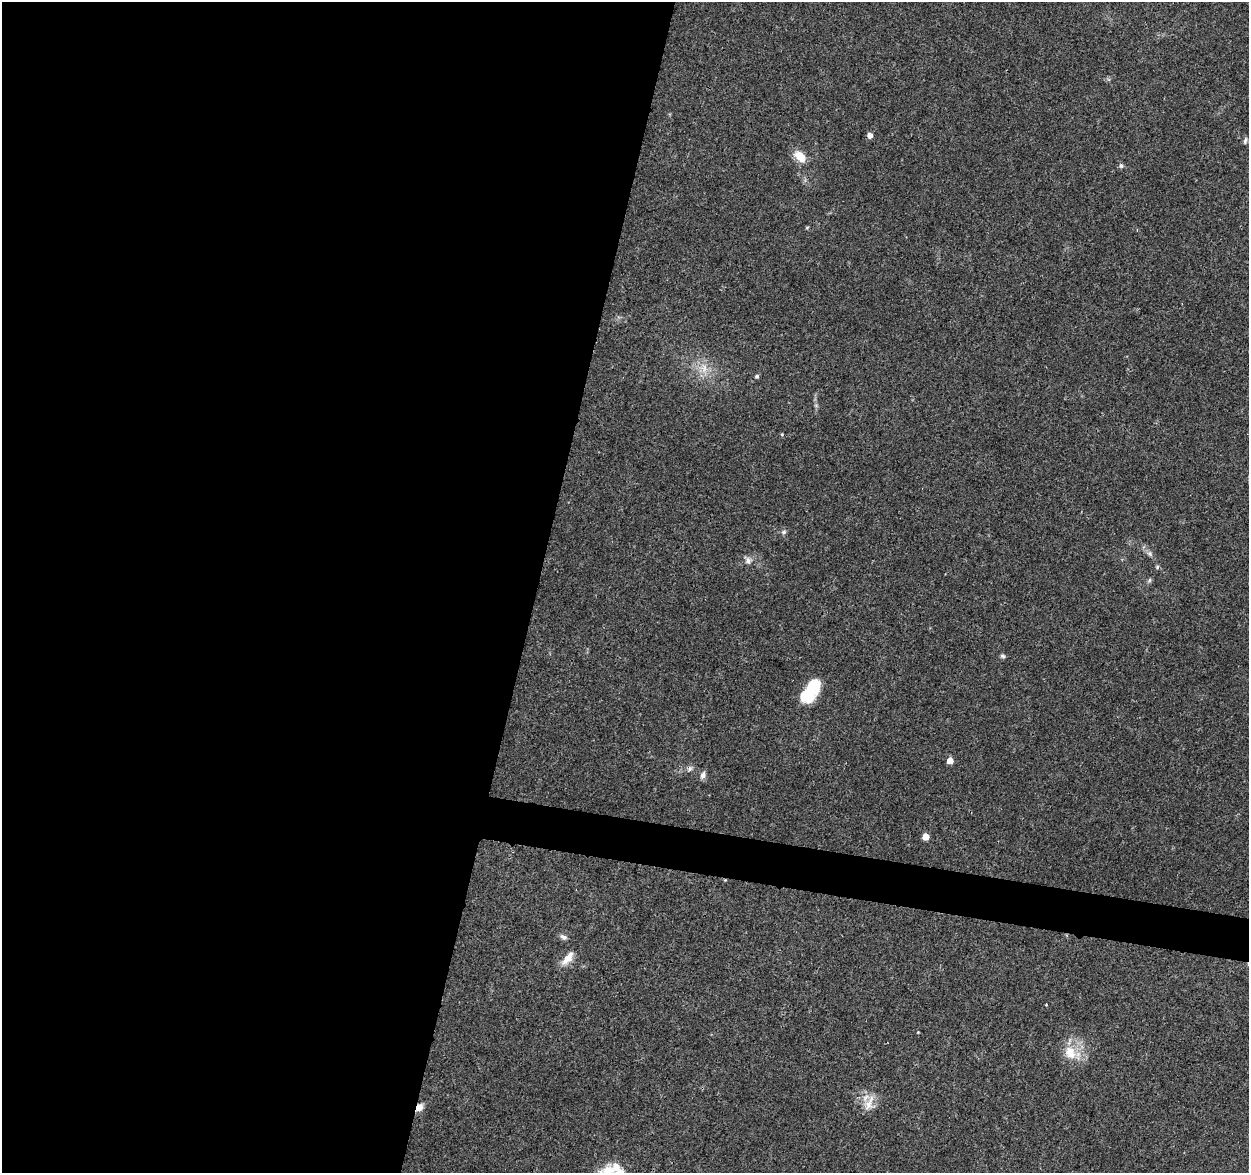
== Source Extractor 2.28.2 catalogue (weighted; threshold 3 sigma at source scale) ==
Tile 5 of 4 x 4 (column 1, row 2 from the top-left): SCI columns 18-1264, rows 2582-3752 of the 5014 x 5210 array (HDU 1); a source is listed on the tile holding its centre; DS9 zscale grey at full resolution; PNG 1251 x 1175 px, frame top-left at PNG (2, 2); no overlay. Shown black and unused: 45% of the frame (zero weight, under 3 of 4 exposures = <1% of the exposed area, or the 3 px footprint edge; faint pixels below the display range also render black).
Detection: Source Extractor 2.28.2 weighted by HDU 2 'WHT'; one run over the whole footprint, this tile lists its part. Background 0.0369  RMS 0.0034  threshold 0.0152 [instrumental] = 3 sigma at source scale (4.5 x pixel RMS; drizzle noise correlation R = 1.50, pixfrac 1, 0.0396/0.0396 arcsec/px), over >= 5 px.
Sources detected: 29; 2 inside a brighter listed object's ellipse — not listed separately; the other 27 listed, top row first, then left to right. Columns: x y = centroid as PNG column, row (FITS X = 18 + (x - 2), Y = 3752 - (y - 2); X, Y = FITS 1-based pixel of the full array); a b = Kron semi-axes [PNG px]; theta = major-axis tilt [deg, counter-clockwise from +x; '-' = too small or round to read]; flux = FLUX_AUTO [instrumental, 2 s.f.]
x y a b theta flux
870 135 5 5 - 1.9
1245 141 9 4 77 0.73
800 156 14 9 -43 5.8
1121 166 7 5 -75 0.75
807 227 5 3 - 0.34
704 368 15 10 -89 3.9
757 376 5 4 - 0.62
782 434 4 4 - 0.32
784 532 7 5 21 0.74
1150 553 9 6 -49 1.1
748 561 10 8 -88 1.6
1157 567 6 4 49 0.46
1150 580 7 5 39 0.66
1002 656 7 6 - 0.69
812 687 19 13 51 11
950 760 5 5 - 3.3
690 769 8 5 63 0.9
703 775 10 6 71 1.4
926 837 5 5 - 4.7
563 937 10 6 -28 1.1
568 958 20 8 50 3.9
1046 1005 3 2 - 0.23
918 1032 3 3 - 0.24
1070 1052 21 16 -67 7.4
869 1104 17 16 - 4.8
419 1107 9 7 58 2.4
608 1170 25 15 30 7.4
Overlapping masked pixels (flux is a lower limit): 1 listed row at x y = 419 1107
Isophote crosses this tile's border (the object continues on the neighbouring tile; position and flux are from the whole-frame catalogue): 1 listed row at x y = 608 1170